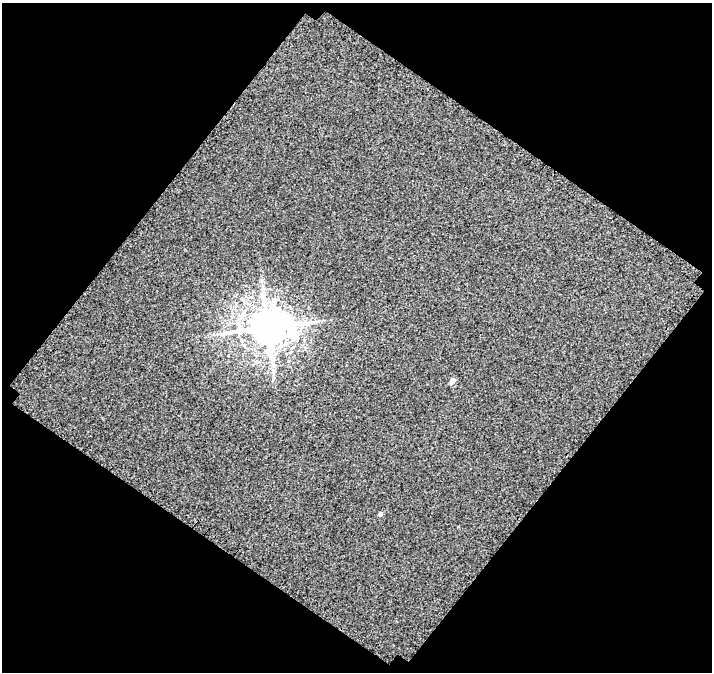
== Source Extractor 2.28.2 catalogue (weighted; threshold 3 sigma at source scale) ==
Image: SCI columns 50-759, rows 70-739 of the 806 x 809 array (HDU 1 of 3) = the unmasked area's bounding box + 8 px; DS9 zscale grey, full resolution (1 PNG px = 1 image px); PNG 714 x 674 px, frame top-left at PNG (2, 3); no overlay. Shown black and unused: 49% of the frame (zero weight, under 3 of 4 exposures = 20% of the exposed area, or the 3 px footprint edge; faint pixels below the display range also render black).
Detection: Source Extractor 2.28.2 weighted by HDU 2 'WHT'. Background 0.0104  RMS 0.044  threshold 0.199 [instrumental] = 3 sigma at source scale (4.5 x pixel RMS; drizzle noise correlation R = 1.50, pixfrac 1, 0.0396/0.0396 arcsec/px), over >= 5 px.
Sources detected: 3; all 3 listed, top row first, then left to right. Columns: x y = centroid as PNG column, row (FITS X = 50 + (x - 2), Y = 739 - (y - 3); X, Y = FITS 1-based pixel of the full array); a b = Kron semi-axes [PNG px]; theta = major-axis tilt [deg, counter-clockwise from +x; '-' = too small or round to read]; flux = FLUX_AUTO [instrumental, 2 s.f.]
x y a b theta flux
268 327 12 10 13 13000
452 381 5 4 - 31
380 514 5 4 - 9.2